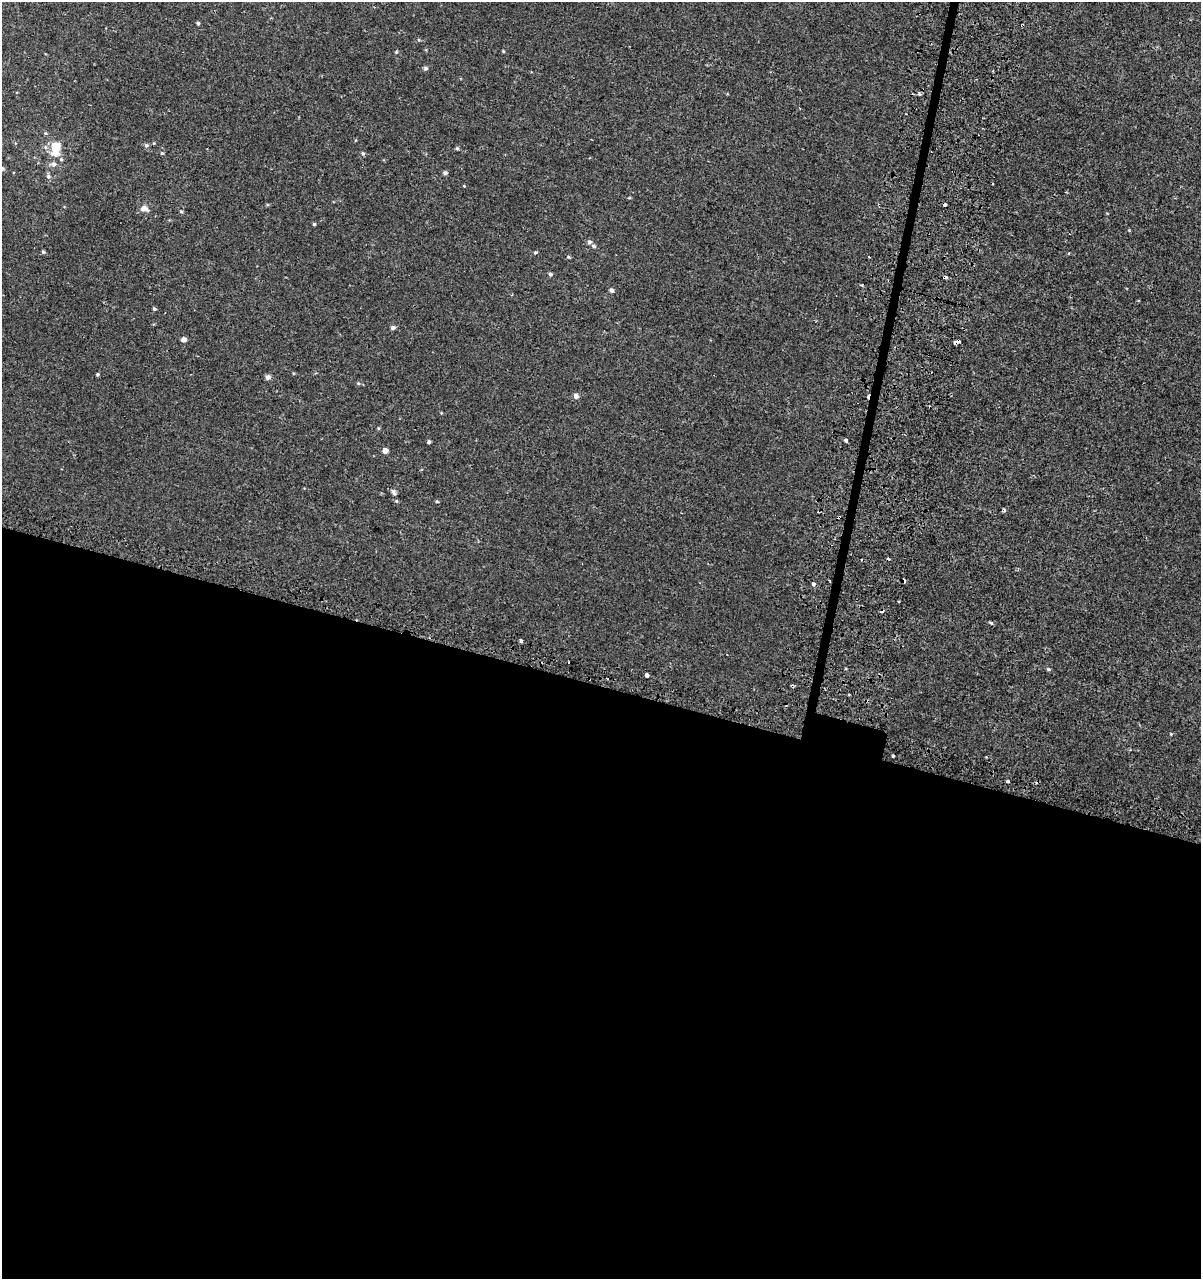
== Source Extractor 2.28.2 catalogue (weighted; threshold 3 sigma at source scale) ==
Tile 14 of 4 x 4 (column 2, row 4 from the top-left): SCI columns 1466-2664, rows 43-1319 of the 5390 x 5193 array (HDU 1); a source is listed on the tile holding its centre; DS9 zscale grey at full resolution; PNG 1203 x 1281 px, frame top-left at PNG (2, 2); no overlay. Shown black and unused: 47% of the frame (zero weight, under 2 of 3 exposures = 3% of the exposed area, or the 3 px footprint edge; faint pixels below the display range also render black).
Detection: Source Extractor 2.28.2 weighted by HDU 2 'WHT'; one run over the whole footprint, this tile lists its part. Background 1.90e-04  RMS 0.0025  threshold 0.0112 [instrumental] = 3 sigma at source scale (4.5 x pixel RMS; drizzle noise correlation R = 1.50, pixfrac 1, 0.0396/0.0396 arcsec/px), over >= 5 px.
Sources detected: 70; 10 cosmic-ray / hot-pixel residue — not listed; the other 60 listed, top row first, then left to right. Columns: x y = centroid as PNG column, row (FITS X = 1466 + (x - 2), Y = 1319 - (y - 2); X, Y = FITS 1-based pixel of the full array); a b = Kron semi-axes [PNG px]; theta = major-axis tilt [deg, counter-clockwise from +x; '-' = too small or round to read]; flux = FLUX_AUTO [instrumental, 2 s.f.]
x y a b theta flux
198 23 4 3 - 0.38
1022 25 3 3 - 0.5
419 40 5 3 - 0.23
503 51 3 3 - 0.24
396 52 5 4 - 0.31
425 68 5 5 - 0.49
919 93 6 4 -63 0.42
906 114 3 2 - 0.24
154 143 4 4 - 0.22
146 145 6 5 - 0.47
55 147 12 8 80 7.5
457 148 5 5 - 0.35
162 153 5 4 - 0.26
363 153 5 4 - 0.36
61 159 6 5 - 0.39
54 164 7 6 - 0.85
2 169 6 5 - 0.61
445 173 4 4 - 0.68
48 176 7 5 -66 0.65
464 186 3 3 - 0.18
629 198 5 3 - 0.22
144 208 8 6 -14 1.4
181 211 4 4 - 0.3
314 224 4 3 - 0.33
589 242 6 5 - 0.55
593 246 6 4 -6 0.44
43 252 5 4 - 0.36
535 252 5 4 - 0.35
1069 253 4 2 - 0.19
568 257 5 3 - 0.28
869 257 3 3 - 0.44
550 274 5 4 - 0.49
945 278 4 3 - 1
611 290 5 4 - 0.73
154 309 4 4 - 0.35
393 327 5 4 - 0.74
183 339 4 4 - 1.4
957 341 7 3 15 2.1
98 374 3 3 - 0.32
268 377 6 6 - 0.76
358 383 5 5 - 0.32
576 396 5 5 - 1.1
846 441 3 3 - 1
429 442 4 4 - 0.42
385 451 4 4 - 1.7
394 492 8 5 -63 0.75
396 501 5 4 - 0.3
437 501 4 4 - 0.29
1004 510 5 3 - 0.6
839 517 3 3 - 0.89
888 559 3 2 - 0.4
813 584 3 3 - 10
899 601 3 2 - 0.34
991 623 5 4 - 0.36
521 641 4 3 - 0.58
1048 669 6 4 -15 0.33
646 675 4 3 - 4.1
1171 734 4 3 - 0.18
893 756 3 3 - 0.44
1008 781 3 3 - 0.62
Overlapping masked pixels (flux is a lower limit): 4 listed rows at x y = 1022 25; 945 278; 957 341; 839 517
Isophote crosses this tile's border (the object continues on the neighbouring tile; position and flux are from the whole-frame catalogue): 1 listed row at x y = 2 169